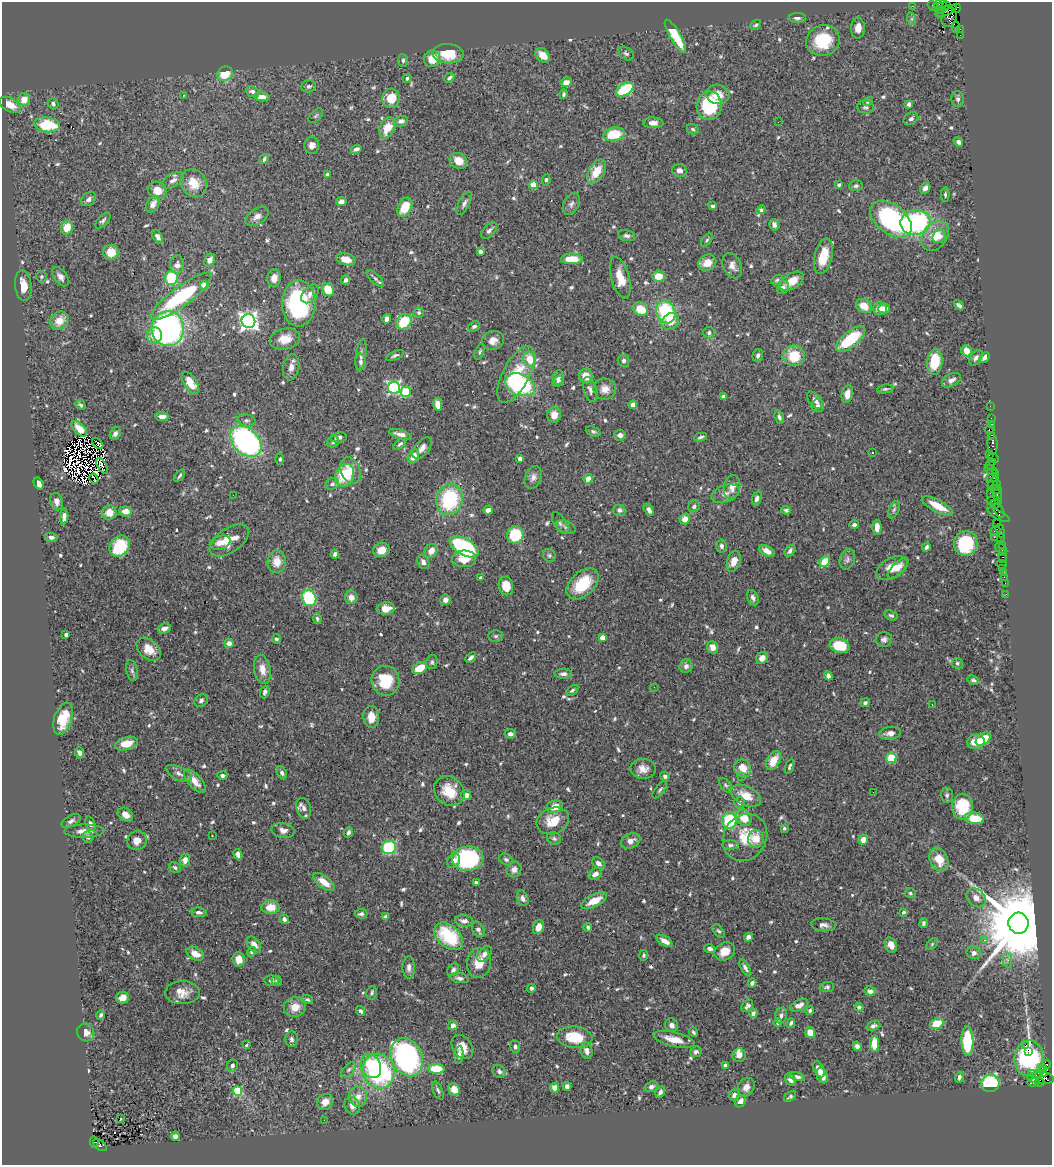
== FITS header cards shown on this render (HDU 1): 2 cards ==
NAXIS1  =                 1050
NAXIS2  =                 1163

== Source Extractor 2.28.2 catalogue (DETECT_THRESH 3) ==
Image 1050 x 1163 px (HDU 1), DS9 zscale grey, 1 PNG px = 1 image px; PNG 1054 x 1167 px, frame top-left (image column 1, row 1163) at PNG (2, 2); each listed source drawn as its Kron ellipse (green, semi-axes under 4 px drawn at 4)
Background 1.15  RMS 0.029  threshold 0.0877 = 3 sigma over >= 5 px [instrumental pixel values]
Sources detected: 720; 14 with non-positive FLUX_AUTO (blend fragments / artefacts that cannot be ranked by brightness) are neither listed nor drawn; of the other 706, the 500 brightest by FLUX_AUTO listed and drawn (206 fainter detections omitted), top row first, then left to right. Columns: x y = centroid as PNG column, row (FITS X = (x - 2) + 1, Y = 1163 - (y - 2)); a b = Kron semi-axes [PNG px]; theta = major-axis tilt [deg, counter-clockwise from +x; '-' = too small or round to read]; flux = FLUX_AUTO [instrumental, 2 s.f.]
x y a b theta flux
938 5 4 4 - 68
912 6 2 2 - 24
933 6 6 2 -35 140
946 6 3 2 - 51
941 7 7 2 57 240
956 8 5 3 - 46
946 11 11 4 22 600
949 17 10 7 72 720
797 18 9 4 0 6.1
912 19 6 4 -72 3.5
756 25 6 4 42 3.9
956 27 6 3 -87 56
858 28 10 7 87 16
960 29 4 2 - 81
960 35 2 2 - 19
675 36 19 5 -59 75
823 40 17 15 18 79
448 54 16 9 -4 58
626 54 9 6 -34 5.2
543 55 8 6 -43 22
432 59 8 8 - 32
403 61 6 5 - 5.4
225 74 8 7 - 44
407 78 4 4 - 4.4
449 78 6 3 41 4.5
566 82 5 5 - 16
309 86 7 6 - 4.9
625 90 9 5 31 130
253 92 7 5 -22 7.6
563 94 5 3 - 3.6
718 94 12 9 -12 26
183 95 3 3 - 9.8
262 97 8 4 -6 16
391 98 9 8 - 42
958 99 8 6 -79 6.1
24 100 6 6 - 21
868 101 5 4 - 4.8
53 104 6 5 - 5.2
909 104 4 4 - 6.5
10 105 12 6 -30 26
709 106 14 12 77 140
865 107 9 6 -9 5.2
316 116 9 5 45 3.6
911 119 8 6 33 6.3
401 121 7 5 14 8.1
778 122 2 2 - 54
653 123 10 5 -3 13
47 125 13 7 -6 85
387 128 11 7 63 35
693 129 6 5 - 3.8
614 134 10 7 11 63
958 142 5 4 - 5.3
312 145 8 7 - 11
356 149 5 4 - 8.2
264 159 5 4 - 4.6
458 161 9 7 -30 28
596 171 13 7 60 36
679 171 7 6 - 10
327 174 4 3 - 4.1
173 180 12 6 29 9.3
546 180 6 4 82 3.6
194 183 14 12 -58 33
533 185 4 4 - 40
839 185 3 3 - 4.9
856 186 6 5 - 4.5
925 188 6 4 48 11
157 190 9 8 - 24
945 195 7 4 -89 3.7
89 199 8 6 40 8
341 202 5 4 - 8.8
464 203 12 5 62 7.9
153 204 9 6 58 13
571 204 12 7 63 7.7
713 206 4 3 - 5
405 207 10 6 64 50
761 210 4 4 - 5.1
257 216 13 7 34 12
891 219 24 14 -37 300
103 220 10 5 47 5.5
916 222 15 12 9 290
774 225 6 5 - 8.4
67 228 7 6 - 36
489 231 9 5 46 6.2
627 236 8 5 -15 5.8
935 236 16 12 51 38
939 236 7 6 - 12
158 237 7 4 -57 7.9
707 240 8 4 52 3.9
111 252 7 7 - 35
480 252 4 4 - 7.1
823 256 18 8 76 45
346 259 10 6 -15 23
572 259 10 5 2 41
210 260 7 5 64 14
707 263 9 7 30 23
177 264 9 7 89 13
732 266 13 9 -66 14
658 276 6 5 - 29
41 277 6 5 - 3.6
60 277 11 6 -53 10
171 278 7 6 - 93
274 278 9 6 83 15
375 278 11 4 -43 5.2
620 278 21 9 -75 36
346 280 5 4 - 6.5
777 280 6 4 28 3.6
792 281 13 7 33 31
204 285 4 4 - 28
23 286 15 8 -83 30
783 288 7 5 57 7.6
328 290 7 5 -55 48
310 294 11 7 49 12
181 296 37 9 36 210
299 303 23 17 90 280
959 305 5 3 - 5.8
864 306 8 6 -36 28
884 308 6 5 - 17
641 309 8 6 -29 53
880 309 7 6 - 20
666 312 11 9 -66 160
419 313 5 5 - 4.4
387 319 5 4 - 7.5
59 321 10 8 39 30
248 321 7 7 - 1000
670 321 9 7 33 23
404 322 8 7 - 69
474 326 6 5 - 4.9
168 329 17 16 - 520
709 333 6 5 - 5.8
154 335 8 7 - 27
285 339 15 10 13 28
850 339 18 7 38 98
493 340 11 9 22 15
966 351 5 5 - 25
480 352 8 4 68 3.7
361 355 16 5 84 8.6
395 355 9 4 23 4.6
758 355 6 5 - 6.1
794 356 11 10 - 57
985 357 6 4 45 7.4
976 358 9 5 56 7.1
530 359 8 6 -68 39
624 361 6 6 - 4.6
360 362 8 5 -85 5.3
935 362 13 7 85 64
291 367 13 8 79 13
516 374 31 13 62 71
586 376 7 6 - 27
558 377 7 5 78 9.6
951 380 10 6 28 9.8
558 381 6 4 40 4
190 383 12 6 -57 37
520 385 15 10 -23 240
394 388 6 6 - 380
605 389 11 10 - 17
885 389 8 4 9 3.6
590 390 13 6 -71 9.2
406 392 5 5 - 85
847 394 9 5 76 18
723 396 4 3 - 4.1
815 400 10 6 -48 9.8
438 404 6 4 -78 20
80 405 5 3 - 3.8
633 405 4 4 - 11
818 406 6 6 - 7.9
990 406 2 2 - 32
554 415 7 7 - 18
162 416 7 4 -2 11
779 417 7 4 -68 5.5
991 418 2 2 - 56
246 420 9 6 -11 5.8
991 424 3 2 - 63
79 429 10 5 -47 19
989 430 5 3 - 380
593 431 8 5 -20 4.2
115 434 6 5 - 8.1
400 434 12 4 -17 11
620 435 5 5 - 10
992 435 3 2 - 68
338 437 8 5 10 6.6
701 437 6 3 12 4.3
246 441 18 12 -44 410
333 442 6 5 - 4.4
98 443 6 2 -47 4.7
400 444 7 4 40 3.7
992 444 11 5 -88 360
422 448 13 6 52 13
873 453 3 3 - 14
989 454 3 3 - 150
413 456 7 5 64 20
993 458 6 3 -29 120
280 459 5 4 - 3.9
519 459 4 3 - 11
993 462 4 3 - 140
990 465 5 2 - 200
102 466 9 3 -61 9.4
351 470 14 9 -69 26
991 470 6 2 -25 29
995 473 4 2 - 82
345 475 12 9 68 86
180 476 7 3 53 3.8
533 477 12 8 67 11
993 478 6 4 2 550
94 479 5 2 - 4.4
588 479 5 4 - 20
39 483 6 4 -60 11
332 484 7 5 17 5.4
993 484 7 3 62 360
997 486 6 4 70 160
732 487 12 8 78 15
996 489 5 3 - 210
990 493 3 2 - 62
725 494 14 8 20 13
233 495 2 2 - 7.3
998 496 9 3 -81 350
757 498 7 4 71 6.7
449 499 16 13 72 160
993 500 7 4 10 630
57 502 9 6 -75 11
995 504 5 4 - 100
694 506 6 5 - 5.8
938 506 17 6 -28 40
488 510 5 4 - 10
619 510 6 5 - 7.3
649 510 6 4 -59 7.5
786 510 5 4 - 5.2
894 510 9 5 65 4.4
125 511 6 5 - 18
999 511 7 4 -61 300
109 512 7 7 - 23
999 515 12 4 -29 190
64 516 8 4 86 9.2
685 519 5 5 - 17
560 523 12 6 -57 6.1
997 523 2 2 - 70
854 525 5 4 - 5.6
566 527 10 6 -23 6.3
877 527 7 4 90 15
995 531 6 3 38 290
1000 531 7 3 -75 200
515 535 8 8 - 70
51 537 6 4 -7 7.3
994 537 3 2 - 190
1001 537 3 2 - 73
229 540 22 12 35 40
220 543 10 6 16 16
966 543 12 11 - 130
1002 545 3 2 - 99
120 546 11 9 54 95
721 546 6 5 - 6
464 547 16 8 -30 220
926 547 4 3 - 5.2
1001 549 7 3 -39 150
381 550 8 7 - 25
431 551 7 6 - 17
767 551 8 5 -29 14
790 551 6 4 56 6.8
1002 553 2 2 - 67
335 554 4 3 - 7.3
549 555 7 6 - 4.2
1003 558 5 3 - 120
464 559 12 8 1 30
847 559 10 7 72 7.4
277 561 11 9 85 27
734 561 11 6 73 20
825 561 6 4 50 46
423 562 7 5 -59 7.5
1002 564 5 2 - 29
892 568 17 10 27 29
898 568 13 5 45 13
1002 568 2 2 - 21
1004 573 4 3 - 130
1004 577 2 2 - 22
481 578 4 3 - 5.4
1005 583 2 2 - 42
583 584 19 12 44 73
506 586 9 7 -78 32
1006 594 2 2 - 14
351 597 6 6 - 12
309 598 8 7 - 120
753 598 8 5 -67 7.8
445 600 5 5 - 9.9
386 608 9 6 6 19
891 616 7 5 -22 4.5
317 619 5 4 - 3.9
164 628 7 5 20 10
66 635 4 4 - 4.4
496 636 7 5 0 4.6
602 638 4 4 - 21
276 639 4 4 - 4.5
884 639 8 7 - 6.7
229 643 4 4 - 9.7
840 646 10 7 -15 61
713 647 6 5 - 18
149 649 14 9 -42 26
471 657 6 3 40 6.1
762 658 6 5 - 15
432 662 7 5 74 3.9
957 663 5 5 - 4.2
686 666 7 6 - 9
420 668 8 5 29 52
262 669 15 8 -78 19
132 671 10 5 -77 6.2
563 674 9 5 1 6.6
828 676 4 4 - 9.8
973 680 6 4 -19 3.8
385 681 15 14 - 64
654 687 2 2 - 6.5
572 690 7 4 37 4.1
265 692 6 4 71 5.8
201 700 7 5 37 4.4
865 703 5 4 - 4.8
932 705 3 2 - 13
371 717 11 8 -88 22
63 719 16 9 71 49
890 733 11 6 6 12
510 734 6 4 -5 7.5
983 739 8 5 36 60
976 742 9 7 11 26
127 744 12 6 13 33
79 753 5 4 - 6.6
891 758 5 5 - 62
774 760 10 6 60 37
789 766 7 3 71 3.8
743 768 9 8 - 27
643 769 13 10 -4 18
179 773 14 6 -26 11
282 773 7 5 -65 5.9
222 775 5 4 - 7.1
665 776 5 4 - 6
741 776 2 2 - 5.2
195 781 14 6 -49 21
726 785 8 5 -53 4.5
660 790 10 4 52 4.4
449 791 16 13 -43 49
873 792 2 2 - 4.6
466 795 5 5 - 10
947 795 8 6 -89 5
746 796 16 9 -26 36
739 803 5 5 - 6.9
555 807 8 6 18 23
962 807 13 10 90 77
304 808 10 7 -70 9.5
125 815 8 6 -36 15
744 818 9 7 -53 33
974 818 10 5 -10 45
729 820 8 7 - 100
71 821 10 5 28 6.6
553 821 16 13 19 38
90 824 7 4 -69 6.4
784 828 4 4 - 3.7
283 830 11 7 -8 11
84 831 20 6 1 16
348 832 5 3 - 5.1
212 836 3 2 - 8.7
88 837 6 5 - 6.1
745 837 24 21 57 55
554 838 7 6 - 4.5
756 839 8 8 - 31
137 840 10 9 - 15
863 840 5 4 - 20
631 841 10 7 25 14
730 845 8 4 0 5
389 848 7 6 - 190
238 855 6 4 -67 7.7
468 859 16 12 5 260
506 859 7 5 -31 4.7
185 860 6 5 - 13
939 860 12 9 -67 38
454 861 8 6 58 9
598 863 7 5 -38 10
175 867 6 5 - 4.5
514 869 8 7 - 11
595 874 7 5 30 13
324 882 13 6 -37 26
476 883 4 3 - 4.8
910 893 5 5 - 3.6
523 898 8 5 -70 7.4
976 898 11 8 -44 14
594 901 14 6 26 32
270 907 9 7 0 29
199 912 8 4 -7 6.6
904 912 4 4 - 4.3
361 914 6 4 2 4.9
386 917 4 4 - 7
284 919 4 4 - 6.9
464 921 9 5 -8 11
923 923 5 4 - 5.3
1018 923 10 10 - 38000
823 925 12 6 -4 9.2
538 927 7 5 69 22
588 927 4 4 - 5
478 930 8 5 -65 8.8
718 931 8 4 -50 3.8
449 936 17 11 -41 120
749 937 5 4 - 8.3
984 940 3 2 - 73
665 941 9 4 -31 17
932 944 7 4 46 3.6
254 945 9 6 -54 14
891 945 8 5 -64 18
710 949 5 4 - 7.5
725 951 11 8 29 27
252 952 5 4 - 4.2
974 953 7 6 - 12
195 954 9 6 -26 22
484 954 9 6 47 11
644 955 5 4 - 3.9
238 959 7 6 - 19
1007 960 7 4 -89 5.4
479 963 15 12 81 31
409 967 11 6 -89 8.4
745 968 9 4 -60 6.6
453 970 7 5 51 5.8
459 978 10 5 -9 6.8
271 980 7 5 -4 4.6
277 981 5 5 - 3.8
752 983 4 4 - 6.3
827 987 7 5 7 4.3
531 988 4 4 - 4.7
870 991 5 4 - 11
182 993 17 11 -1 24
372 993 7 5 77 4.8
123 998 6 6 - 15
307 1000 6 4 -17 3.9
799 1005 10 5 24 14
747 1006 7 5 49 5.1
295 1007 11 10 - 26
859 1007 4 4 - 4.9
810 1010 4 4 - 4.1
361 1011 5 4 - 5.8
753 1013 4 4 - 8.4
101 1015 5 3 - 3.7
781 1015 8 6 75 7.7
778 1023 4 4 - 5.1
791 1023 5 3 - 4.8
937 1024 7 5 24 47
453 1025 5 4 - 10
672 1025 7 6 - 8.8
873 1026 7 4 21 5.6
86 1032 9 8 - 15
693 1032 5 3 - 3.5
810 1033 5 5 - 23
575 1037 17 11 -7 62
292 1039 8 6 -86 5.6
674 1039 21 7 -14 31
967 1041 15 6 -88 110
874 1043 8 4 89 36
246 1045 4 3 - 6.8
857 1046 5 4 - 7.6
1026 1046 3 3 - 32
462 1047 13 9 -56 23
515 1047 6 5 - 5.2
587 1051 8 6 -75 9.5
1028 1051 2 2 - 550
696 1052 6 5 - 5.4
459 1055 9 4 85 8.8
739 1055 7 6 - 12
407 1057 20 15 -64 490
1029 1058 18 14 84 310
1046 1064 4 3 - 750
725 1065 4 3 - 4.7
232 1066 6 5 - 5.4
371 1066 12 10 -65 58
1042 1067 3 2 - 45
436 1069 8 5 -2 53
819 1069 8 5 -64 13
349 1070 9 5 46 4.9
379 1071 17 16 - 290
499 1071 7 6 - 5.7
1039 1073 3 3 - 100
1031 1074 3 3 - 40
1044 1074 3 3 - 410
822 1075 8 5 -69 15
797 1077 7 4 -14 6.9
959 1077 5 4 - 6.9
1041 1078 13 6 -3 880
790 1080 7 5 -51 7.9
1033 1082 6 4 8 310
1040 1082 4 3 - 370
990 1083 9 8 - 150
567 1086 4 4 - 7.3
651 1087 7 5 21 5.9
746 1087 10 8 60 13
555 1088 5 4 - 24
454 1089 6 5 - 24
438 1090 9 5 -67 5.3
238 1091 5 4 - 110
660 1092 6 4 57 6.2
734 1095 6 5 - 7.5
358 1097 10 9 - 18
790 1097 7 4 38 4.6
740 1101 6 5 - 11
325 1102 8 7 - 16
352 1106 9 7 -65 12
121 1119 3 3 - 32
324 1120 2 2 - 6.1
175 1136 5 4 - 8.1
94 1142 6 3 -85 250
100 1145 8 4 -42 770
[206 fainter detections neither listed nor drawn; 14 non-positive-flux detections neither listed nor drawn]